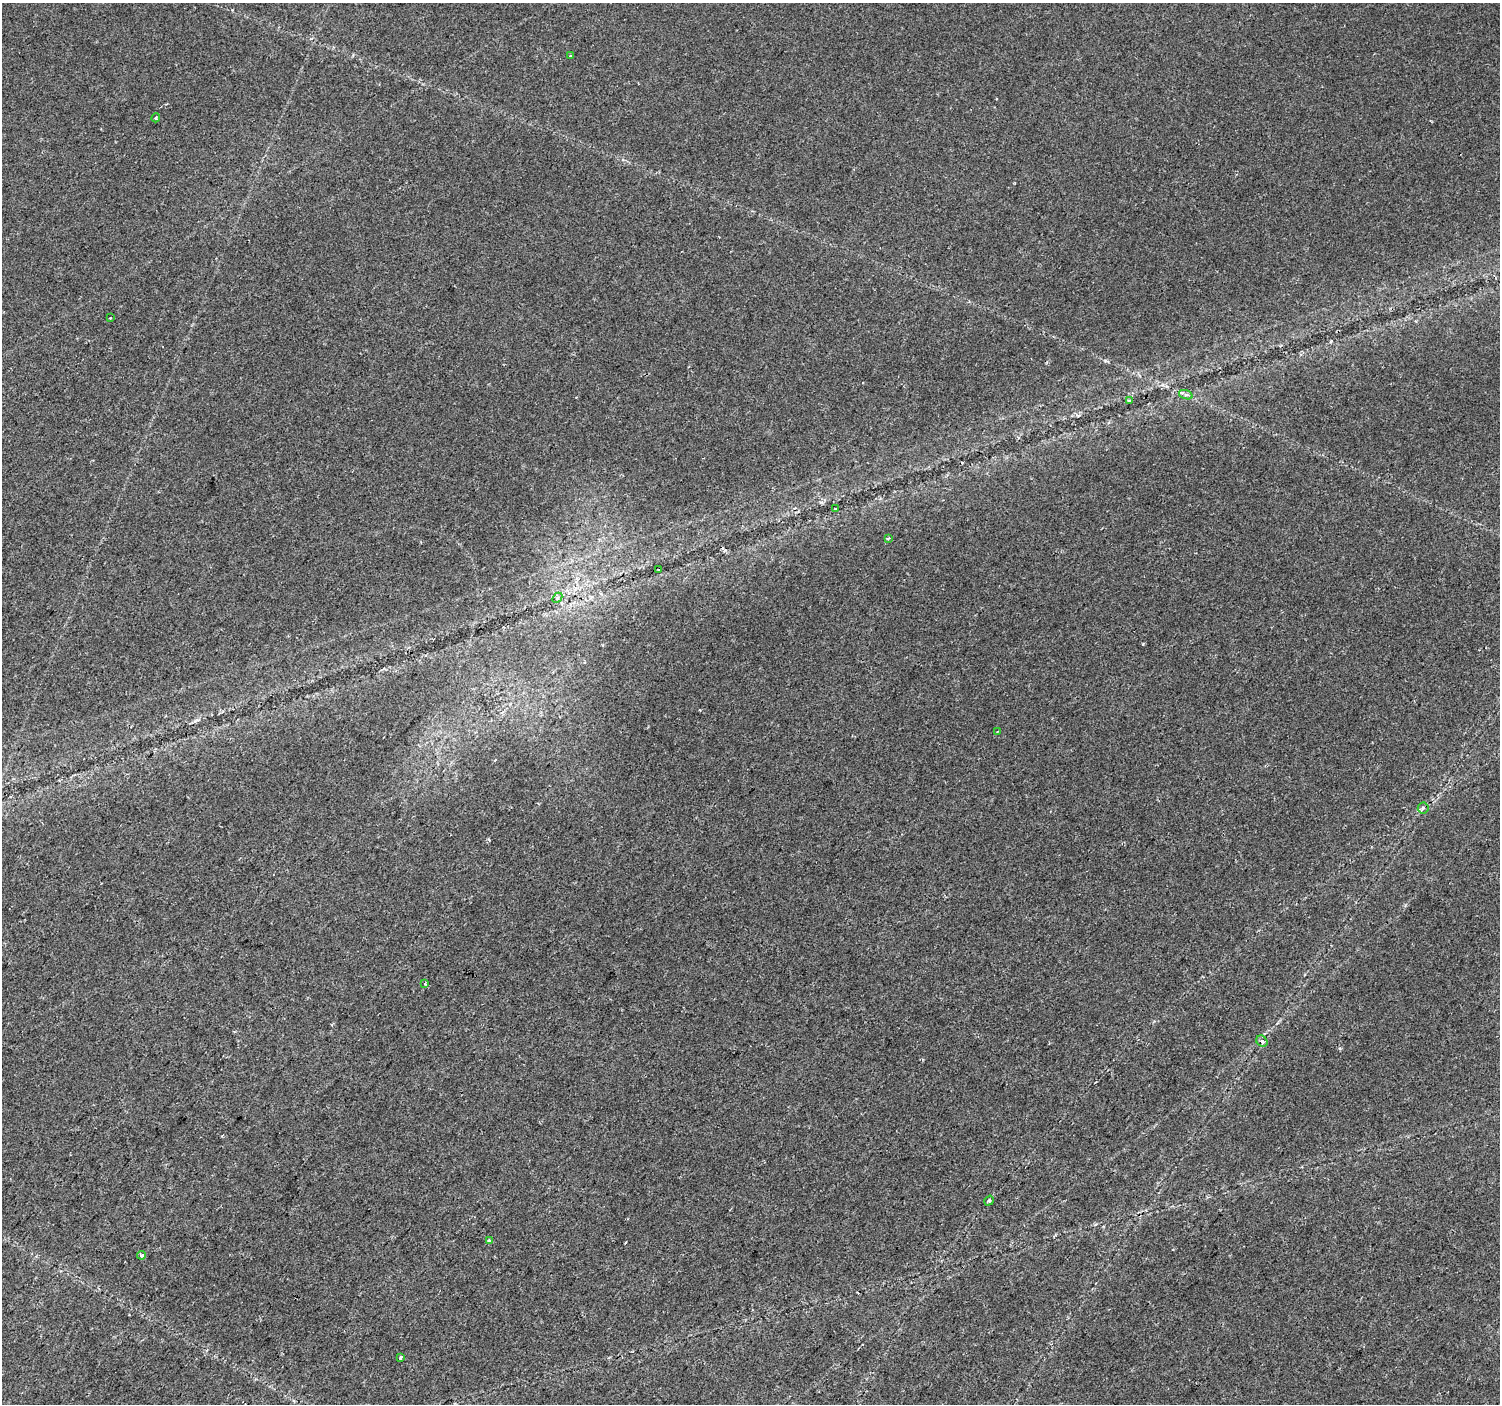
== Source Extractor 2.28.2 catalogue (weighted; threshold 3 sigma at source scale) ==
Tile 7 of 4 x 4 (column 3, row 2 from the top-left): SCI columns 3004-4501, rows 3047-4448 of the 6000 x 6025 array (HDU 1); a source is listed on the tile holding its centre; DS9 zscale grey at full resolution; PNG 1502 x 1406 px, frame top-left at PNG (2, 3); each listed source drawn as its Kron ellipse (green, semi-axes under 4 px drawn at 4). Shown black and unused: <1% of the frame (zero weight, under 2 of 3 exposures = <1% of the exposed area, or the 3 px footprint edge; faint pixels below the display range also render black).
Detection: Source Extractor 2.28.2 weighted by HDU 2 'WHT'; one run over the whole footprint, this tile lists its part. Background 0.0239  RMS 0.0033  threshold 0.0147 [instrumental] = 3 sigma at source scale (4.5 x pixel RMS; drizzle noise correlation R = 1.50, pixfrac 1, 0.0396/0.0396 arcsec/px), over >= 5 px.
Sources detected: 19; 2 cosmic-ray / hot-pixel residue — neither listed nor drawn; the other 17 listed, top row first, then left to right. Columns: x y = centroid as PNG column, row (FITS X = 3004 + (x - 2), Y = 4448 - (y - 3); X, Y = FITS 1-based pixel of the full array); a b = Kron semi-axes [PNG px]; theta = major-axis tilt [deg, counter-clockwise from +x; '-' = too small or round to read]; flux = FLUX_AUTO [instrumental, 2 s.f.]
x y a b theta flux
571 56 3 3 - 0.62
156 118 4 3 - 0.38
110 318 3 3 - 0.57
1186 395 7 4 -18 0.75
1129 401 4 3 - 0.39
835 509 3 3 - 0.71
888 538 3 2 - 0.35
659 570 2 2 - 0.33
557 598 6 4 47 0.59
997 732 3 3 - 0.32
1423 808 5 5 - 0.66
425 984 3 3 - 0.59
1262 1041 6 5 - 1
989 1201 5 4 - 0.65
489 1241 3 3 - 1.2
141 1255 4 4 - 0.75
401 1357 3 3 - 1.1
Unlisted compact peaks at least as high as the median listed source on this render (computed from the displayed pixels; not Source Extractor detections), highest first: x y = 1143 644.